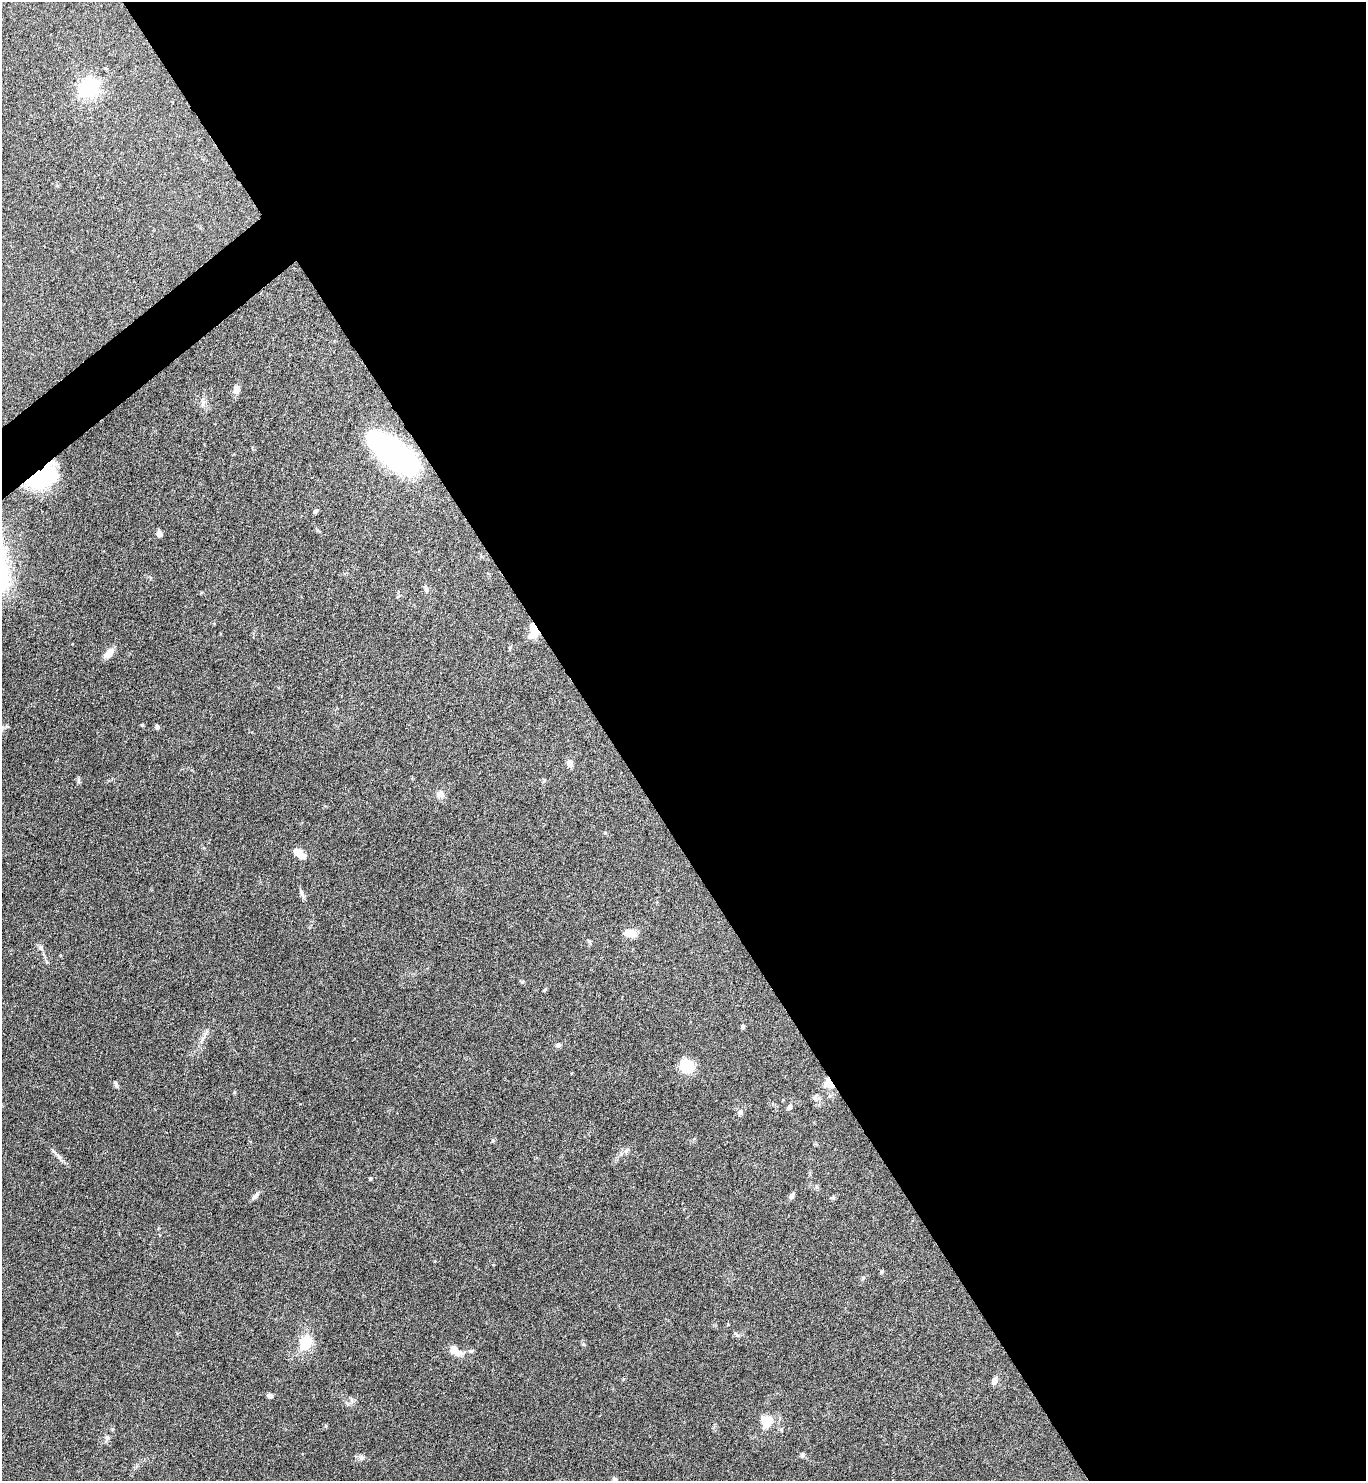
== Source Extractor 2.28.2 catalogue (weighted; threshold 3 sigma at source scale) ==
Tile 8 of 4 x 4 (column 4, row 2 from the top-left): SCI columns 4254-5617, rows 2963-4441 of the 5914 x 5919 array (HDU 1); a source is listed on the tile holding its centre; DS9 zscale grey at full resolution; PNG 1368 x 1483 px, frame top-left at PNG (2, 2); no overlay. Shown black and unused: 56% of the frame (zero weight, under 3 of 6 exposures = <1% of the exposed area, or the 3 px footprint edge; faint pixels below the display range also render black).
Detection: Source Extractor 2.28.2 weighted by HDU 2 'WHT'; one run over the whole footprint, this tile lists its part. Background 0.0645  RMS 0.0039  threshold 0.0161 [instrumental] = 3 sigma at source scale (4.09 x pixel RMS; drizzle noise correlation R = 1.36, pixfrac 0.8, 0.05/0.05 arcsec/px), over >= 5 px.
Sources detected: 50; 2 inside a brighter object's white glare — not listed; the other 48 listed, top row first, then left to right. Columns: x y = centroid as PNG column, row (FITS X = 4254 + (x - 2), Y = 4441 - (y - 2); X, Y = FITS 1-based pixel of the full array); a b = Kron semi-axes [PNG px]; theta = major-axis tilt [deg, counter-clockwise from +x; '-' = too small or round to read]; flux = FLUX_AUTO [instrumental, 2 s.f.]
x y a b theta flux
89 88 8 8 - 140
237 389 11 8 80 2.1
203 403 11 4 64 1.1
396 455 41 16 -36 190
48 476 33 17 38 24
316 511 6 5 - 0.85
159 534 6 5 - 2.4
426 590 10 6 -76 1
534 629 15 7 -69 6.1
109 653 15 8 48 3.1
142 725 4 4 - 0.42
157 727 5 4 - 1
570 763 9 7 -62 1.9
78 780 7 4 -73 0.65
440 794 11 10 - 2
299 853 11 6 -37 5.9
302 894 14 4 -72 1.2
629 933 14 8 -15 4.2
589 942 7 4 -46 0.54
41 948 8 7 - 1.1
544 990 6 4 48 0.49
743 1027 6 4 -90 0.78
204 1036 18 3 57 1.6
558 1045 7 6 - 0.99
687 1066 17 15 -65 8.3
828 1083 10 9 - 5.2
116 1084 11 4 -82 0.74
815 1097 9 6 87 1.1
789 1107 8 6 67 0.96
740 1112 8 6 66 1.2
626 1151 9 4 36 0.98
58 1156 24 4 -46 1.7
370 1179 4 4 - 0.52
255 1196 12 5 48 1.3
791 1196 9 6 50 1.1
882 1272 5 4 - 0.51
863 1278 5 5 - 0.52
736 1334 8 4 -42 0.61
306 1343 12 10 67 12
456 1351 21 10 -31 4.5
994 1381 9 6 68 1.9
270 1396 7 5 -8 1.1
767 1422 13 10 74 7.7
112 1429 6 4 71 0.41
107 1438 7 7 - 1.2
802 1455 6 5 - 0.71
361 1458 8 6 90 1
614 1479 6 5 - 0.69
Overlapping masked pixels (flux is a lower limit): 4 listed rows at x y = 396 455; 48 476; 534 629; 828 1083
Unlisted compact peaks at least as high as the median listed source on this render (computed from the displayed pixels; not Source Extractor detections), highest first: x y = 583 1344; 493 1140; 522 982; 326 1426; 833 1198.